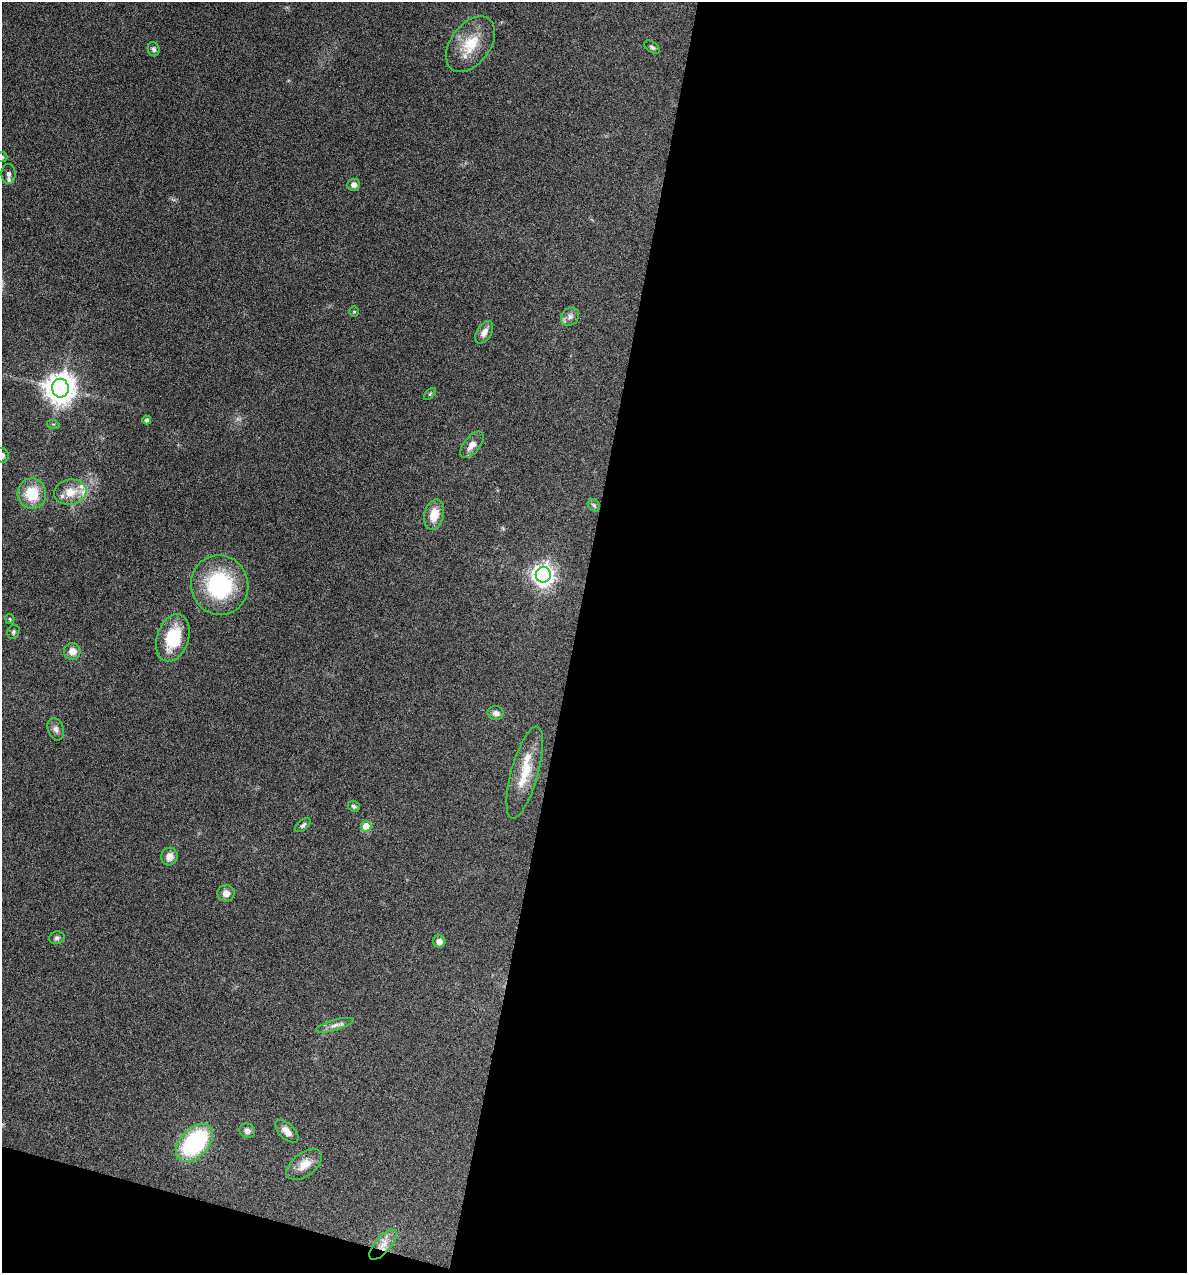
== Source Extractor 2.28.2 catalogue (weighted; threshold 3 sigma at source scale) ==
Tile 16 of 4 x 4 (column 4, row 4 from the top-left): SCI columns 3678-4862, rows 1-1271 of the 5105 x 5085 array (HDU 1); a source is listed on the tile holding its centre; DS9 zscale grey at full resolution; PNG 1189 x 1275 px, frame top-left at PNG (2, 2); each listed source drawn as its Kron ellipse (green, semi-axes under 4 px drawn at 4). Shown black and unused: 54% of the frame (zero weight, under 4 of 8 exposures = <1% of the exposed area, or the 3 px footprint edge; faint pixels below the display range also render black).
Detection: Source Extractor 2.28.2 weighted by HDU 2 'WHT'; one run over the whole footprint, this tile lists its part. Background 0.189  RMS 0.0062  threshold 0.0253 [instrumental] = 3 sigma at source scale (4.09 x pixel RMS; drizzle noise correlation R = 1.36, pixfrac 0.8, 0.05/0.05 arcsec/px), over >= 5 px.
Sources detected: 45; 1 inside a brighter object's white glare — neither listed nor drawn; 3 inside a brighter listed object's ellipse — not listed separately; the other 41 listed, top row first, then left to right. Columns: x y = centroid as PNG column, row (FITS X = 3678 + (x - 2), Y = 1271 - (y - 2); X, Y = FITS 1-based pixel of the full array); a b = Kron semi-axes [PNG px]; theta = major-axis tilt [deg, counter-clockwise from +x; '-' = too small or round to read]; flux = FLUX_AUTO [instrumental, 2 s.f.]
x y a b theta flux
470 44 31 19 53 18
652 47 9 5 -33 1.2
154 49 7 6 - 1.5
2 157 5 5 - 0.87
9 174 10 7 -86 2.1
354 185 6 6 - 2.3
354 311 5 5 - 0.85
570 317 10 8 43 2.7
484 332 12 7 58 3.5
60 388 9 8 - 790
430 394 7 4 45 0.89
147 420 4 4 - 1.6
53 424 6 4 -17 0.78
472 445 16 8 51 4.8
2 455 7 7 - 2.9
70 492 16 12 8 9.5
32 494 15 14 - 18
594 505 7 5 -46 1.2
434 515 15 9 77 9.2
543 575 8 7 - 370
220 585 30 28 -74 57
10 619 5 4 - 0.7
13 632 7 6 - 1.2
173 638 24 16 72 26
72 651 8 8 - 5.1
496 713 8 7 - 2.4
56 729 11 8 -70 2.5
525 772 47 13 75 18
354 806 6 5 - 1.1
303 825 9 5 40 1.5
366 826 5 5 - 16
169 857 9 8 - 4.7
226 893 8 8 - 3.6
57 938 8 6 7 1.5
439 941 6 6 - 3.5
335 1025 19 5 16 3.4
247 1131 8 7 - 2.5
287 1131 14 7 -43 4
194 1143 22 14 47 62
304 1164 20 11 37 8
383 1245 19 8 49 6
Overlapping masked pixels (flux is a lower limit): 1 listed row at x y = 383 1245
Isophote crosses this tile's border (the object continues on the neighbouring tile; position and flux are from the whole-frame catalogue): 2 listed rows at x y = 2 157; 2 455